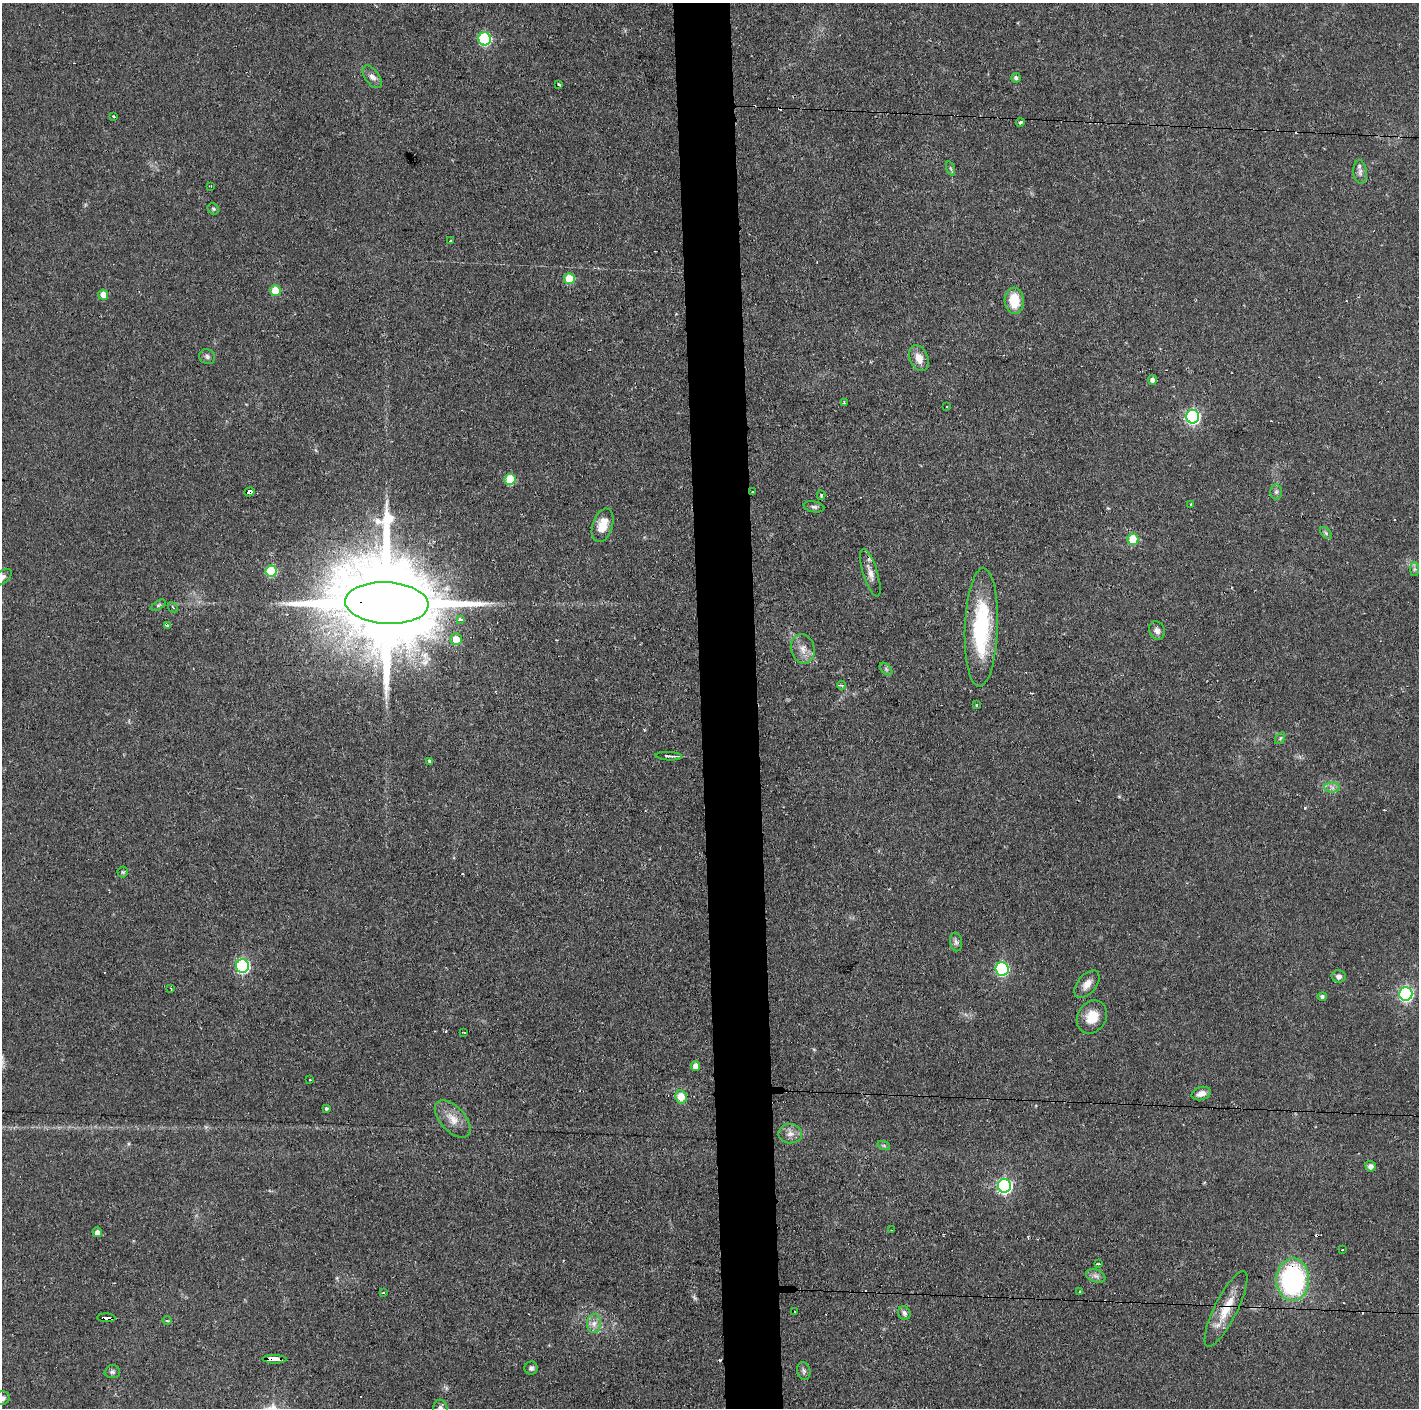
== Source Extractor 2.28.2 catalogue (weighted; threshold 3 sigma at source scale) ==
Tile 5 of 3 x 3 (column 2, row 2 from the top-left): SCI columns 1418-2834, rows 1407-2812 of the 4251 x 4218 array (HDU 1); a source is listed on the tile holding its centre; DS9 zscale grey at full resolution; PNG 1421 x 1410 px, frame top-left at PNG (2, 3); each listed source drawn as its Kron ellipse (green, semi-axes under 4 px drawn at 4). Shown black and unused: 4% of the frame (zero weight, under 2 of 3 exposures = <1% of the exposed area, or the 3 px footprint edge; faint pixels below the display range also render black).
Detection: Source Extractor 2.28.2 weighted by HDU 2 'WHT'; one run over the whole footprint, this tile lists its part. Background 0.0829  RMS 0.0065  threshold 0.0291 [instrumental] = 3 sigma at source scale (4.5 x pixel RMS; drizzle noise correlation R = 1.50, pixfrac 1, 0.05/0.05 arcsec/px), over >= 5 px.
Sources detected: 102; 10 cosmic-ray / hot-pixel residue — neither listed nor drawn; the other 92 listed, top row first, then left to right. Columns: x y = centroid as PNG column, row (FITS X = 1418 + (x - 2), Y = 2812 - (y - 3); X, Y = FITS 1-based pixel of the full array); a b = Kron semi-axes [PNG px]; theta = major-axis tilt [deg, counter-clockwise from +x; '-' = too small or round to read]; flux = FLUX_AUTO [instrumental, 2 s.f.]
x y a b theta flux
485 39 6 6 - 78
372 77 13 7 -53 3.3
1016 78 5 4 - 1.6
559 85 3 3 - 1.6
113 116 3 3 - 1.2
1020 122 4 3 - 1.6
951 168 7 4 -71 1.2
1360 172 12 7 -84 2.8
211 186 2 2 - 0.64
213 209 6 5 - 1.1
451 241 3 3 - 1.2
569 279 5 5 - 21
275 290 5 5 - 17
103 295 5 5 - 7.4
1014 301 13 9 -86 15
207 356 8 7 - 1.9
919 358 13 9 -66 6.4
1152 380 5 4 - 2.6
844 403 3 3 - 1.3
947 406 3 2 - 0.98
1193 417 7 6 - 120
510 479 5 5 - 26
249 492 5 3 - 7.2
752 492 3 2 - 0.9
1276 492 7 6 - 1.7
821 495 4 3 - 1.8
1191 504 3 3 - 0.99
814 507 10 5 -10 1.6
603 525 17 10 72 12
1326 533 7 4 -46 1.1
1133 539 5 5 - 20
1415 569 7 4 -90 1.3
271 571 5 5 - 38
870 573 25 7 -72 5.5
2 577 11 6 39 2.5
387 603 42 21 -3 21000
158 605 8 4 33 1.1
173 607 6 2 -46 0.67
460 620 4 3 - 3.5
167 625 3 2 - 2.3
981 627 59 16 88 68
1157 631 9 7 -67 2.8
456 639 6 6 - 8.4
803 649 15 11 -77 6.6
886 669 7 4 -46 1.5
842 685 4 3 - 1.3
976 705 3 3 - 0.91
1280 738 6 4 55 1.1
669 756 13 3 -2 2.5
430 761 3 3 - 2.5
1332 788 8 5 -1 2.1
123 872 5 5 - 0.92
956 942 9 6 -79 2
242 966 6 6 - 110
1002 969 7 6 - 80
1339 976 7 6 - 2.3
1087 984 16 9 51 5.9
171 989 3 2 - 0.5
1406 994 7 6 - 130
1322 996 5 4 - 1.7
1092 1017 17 14 57 11
464 1032 2 2 - 0.85
696 1066 5 4 - 4.5
310 1080 2 2 - 0.65
1201 1093 10 6 18 4
681 1097 6 6 - 9.6
326 1108 3 3 - 1.1
453 1119 23 12 -47 9.1
790 1134 12 9 -3 4.5
884 1146 6 4 -19 0.99
1370 1166 5 5 - 3.1
1004 1186 7 6 - 130
892 1230 3 2 - 0.46
97 1232 5 4 - 2.9
1342 1250 3 2 - 0.66
1099 1264 3 2 - 1.5
1096 1276 10 6 -19 2.5
1293 1280 21 16 88 110
1080 1291 3 3 - 2.2
384 1293 3 2 - 1.2
1226 1309 42 11 63 17
795 1312 3 3 - 1
904 1313 7 6 - 2.1
106 1318 9 3 -3 7.9
167 1321 5 3 - 0.68
594 1323 9 7 87 3.7
274 1359 12 3 0 30
531 1368 6 6 - 1.8
804 1371 9 6 -75 1.7
112 1372 8 6 4 1.5
2 1398 8 6 11 2.4
440 1408 9 7 -83 2.6
Overlapping masked pixels (flux is a lower limit): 6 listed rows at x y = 249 492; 387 603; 1293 1280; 1226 1309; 106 1318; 274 1359
Isophote crosses this tile's border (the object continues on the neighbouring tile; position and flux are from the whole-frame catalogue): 3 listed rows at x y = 2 577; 2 1398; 440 1408